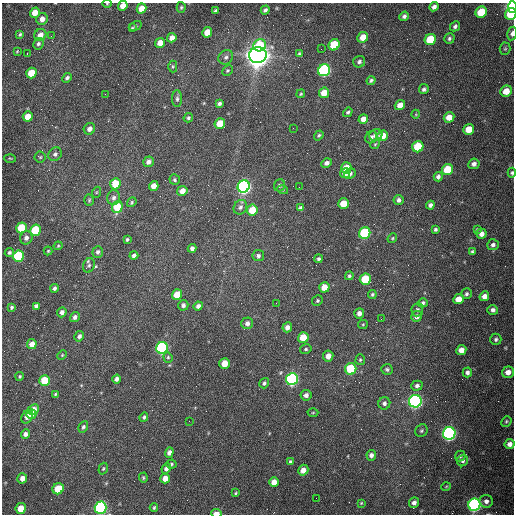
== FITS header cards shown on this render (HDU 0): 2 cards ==
NAXIS1  =                  512 /fastest changing axis
NAXIS2  =                  512 /next to fastest changing axis

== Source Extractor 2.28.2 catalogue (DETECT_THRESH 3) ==
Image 512 x 512 px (HDU 0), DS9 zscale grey, 1 PNG px = 1 image px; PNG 516 x 516 px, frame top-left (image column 1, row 512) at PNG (2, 3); each listed source drawn as its Kron ellipse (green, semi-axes under 4 px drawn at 4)
Background 1570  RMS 24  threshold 72.1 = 3 sigma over >= 5 px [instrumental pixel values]
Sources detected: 208; all 208 listed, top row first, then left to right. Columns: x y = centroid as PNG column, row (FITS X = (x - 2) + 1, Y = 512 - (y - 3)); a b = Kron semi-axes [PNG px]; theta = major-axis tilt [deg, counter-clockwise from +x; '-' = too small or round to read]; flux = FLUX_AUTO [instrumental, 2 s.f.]
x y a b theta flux
107 4 5 3 - 1.4e+03
123 6 5 4 - 1.5e+04
181 7 5 4 - 2.5e+03
434 7 5 4 - 6.6e+03
512 7 6 4 88 3.6e+05
141 8 5 4 - 1.9e+04
265 10 5 3 - 3.4e+03
215 11 4 3 - 2.8e+03
481 12 6 5 - 5.5e+04
35 13 5 4 - 1.9e+04
511 14 6 5 - 4.3e+04
404 16 5 4 - 4.6e+03
42 19 6 5 - 1.0e+04
135 26 6 4 28 2.5e+03
455 26 5 4 - 3.9e+03
132 28 4 3 - 1.9e+03
207 32 5 4 - 2.5e+04
512 33 7 4 80 6.0e+03
20 34 4 3 - 2.2e+03
40 35 6 5 - 1.3e+04
51 36 3 2 - 1.5e+03
363 37 6 5 - 2.2e+04
172 38 5 4 - 9.9e+03
449 38 5 5 - 3.4e+03
430 39 6 5 - 6.1e+04
160 43 5 4 - 1.5e+04
38 44 6 5 - 3.8e+03
260 45 6 6 - 5.6e+04
334 45 6 5 - 6.9e+04
321 49 2 2 - 6.7e+02
505 49 6 5 - 2.7e+03
17 51 3 2 - 1.3e+03
27 53 3 2 - 2.3e+03
299 54 4 3 - 2.4e+03
258 55 9 8 - 2.5e+06
226 57 8 6 45 5.2e+03
359 62 6 5 - 4.5e+03
173 66 6 4 90 2.2e+03
227 70 6 5 - 2.4e+03
324 70 6 5 - 3.5e+05
31 73 5 5 - 4.3e+04
67 78 5 4 - 3.9e+03
371 80 5 4 - 2.9e+03
424 89 5 4 - 3.9e+03
506 91 6 5 - 2.2e+04
324 93 5 5 - 2.2e+04
105 94 2 2 - 9.3e+02
301 94 4 3 - 2.0e+03
177 99 8 5 90 4.0e+03
219 103 4 3 - 3.9e+03
400 105 5 4 - 1.3e+04
348 112 5 4 - 2.7e+03
416 114 4 3 - 1.3e+03
28 116 5 5 - 2.5e+04
449 117 6 5 - 1.8e+04
188 118 5 4 - 2.9e+03
363 119 5 4 - 1.2e+04
220 123 5 5 - 3.4e+04
293 128 2 2 - 7.2e+02
89 129 6 5 - 8.8e+03
469 129 5 5 - 2.6e+04
319 135 5 4 - 2.4e+03
376 135 6 5 - 7.5e+03
382 136 5 5 - 2.2e+04
371 137 6 5 - 4.9e+03
375 144 5 4 - 2.0e+03
418 147 6 5 - 6.7e+04
55 154 7 6 - 4.9e+03
40 157 5 5 - 2.7e+03
10 158 6 3 -3 1.5e+03
148 162 5 5 - 6.4e+03
326 163 5 4 - 6.1e+03
474 164 6 5 - 5.9e+03
346 168 5 5 - 2.7e+04
447 170 6 5 - 4.8e+04
345 173 5 4 - 1.3e+04
512 173 5 4 - 3.1e+03
350 174 6 5 - 5.0e+03
438 177 5 4 - 5.1e+03
175 180 5 5 - 3.0e+03
115 184 5 5 - 4.5e+04
279 185 6 5 - 4.3e+03
154 186 5 4 - 1.5e+04
244 186 6 6 - 7.3e+05
299 187 2 2 - 9.1e+02
283 190 5 3 - 1.5e+03
182 191 5 4 - 1.3e+04
97 192 5 3 - 1.7e+03
114 198 7 6 - 5.4e+03
89 200 6 4 87 2.3e+03
399 200 5 5 - 4.8e+03
132 202 5 4 - 2.2e+03
344 203 5 5 - 2.8e+04
430 205 4 4 - 5.2e+03
117 207 6 5 - 4.2e+04
240 207 7 6 - 5.1e+03
301 208 4 4 - 4.0e+03
252 210 5 5 - 3.7e+04
21 228 5 5 - 6.9e+04
435 229 4 3 - 2.8e+03
477 229 4 3 - 1.8e+03
35 230 6 5 - 8.3e+04
365 233 6 5 - 1.7e+05
481 234 5 5 - 9.0e+03
26 238 7 6 - 7.2e+03
392 238 5 4 - 2.0e+03
127 239 4 3 - 2.2e+03
493 245 6 5 - 4.9e+03
58 246 4 3 - 1.5e+03
192 248 4 4 - 5.2e+03
48 251 4 4 - 1.8e+03
9 252 5 4 - 2.9e+03
98 252 6 5 - 4.4e+03
472 252 3 3 - 2.4e+03
134 255 4 4 - 5.1e+03
18 256 5 5 - 1.4e+05
258 256 6 5 - 4.6e+03
319 259 4 4 - 3.2e+03
89 265 7 5 70 3.6e+03
349 276 4 4 - 2.7e+03
365 279 6 5 - 6.6e+04
324 287 5 5 - 1.7e+04
54 288 4 3 - 4.1e+03
372 294 4 4 - 2.3e+03
467 294 5 5 - 3.5e+03
177 295 5 5 - 3.4e+04
484 296 5 4 - 1.1e+04
459 299 5 5 - 1.9e+04
317 301 5 5 - 2.4e+03
276 303 3 2 - 1.1e+03
423 303 5 4 - 3.3e+03
183 305 5 5 - 4.7e+03
36 306 4 4 - 5.5e+03
198 306 5 4 - 6.1e+03
12 307 4 3 - 2.7e+03
417 310 6 6 - 3.9e+03
493 310 5 5 - 5.3e+03
62 312 5 4 - 7.0e+03
359 313 5 4 - 6.9e+03
417 316 5 5 - 6.6e+03
75 317 5 4 - 6.3e+03
381 319 2 2 - 9.6e+02
247 323 6 5 - 5.7e+03
363 324 5 4 - 1.8e+03
287 327 5 5 - 7.9e+03
79 336 5 4 - 4.9e+03
303 338 5 5 - 3.1e+04
496 339 5 5 - 3.7e+03
32 344 5 4 - 1.4e+04
162 348 6 5 - 3.6e+05
306 349 6 4 14 2.6e+03
461 350 5 5 - 1.2e+04
62 355 5 3 - 1.6e+03
328 356 5 5 - 1.1e+04
168 357 5 4 - 2.1e+03
360 360 5 4 - 2.3e+03
224 363 5 5 - 2.2e+04
351 369 6 5 - 1.1e+05
387 369 6 5 - 3.2e+03
467 372 5 4 - 4.9e+03
508 372 6 5 - 1.1e+04
20 376 4 4 - 2.1e+03
117 379 4 4 - 5.3e+03
292 379 6 5 - 4.3e+05
45 380 5 5 - 5.0e+04
264 383 5 4 - 3.3e+03
417 386 6 5 - 4.2e+03
55 394 3 3 - 1.7e+03
306 395 5 5 - 6.3e+03
415 401 6 6 - 5.8e+05
384 403 6 6 - 5.1e+03
33 410 6 5 - 1.8e+04
313 413 5 3 - 1.6e+03
31 414 5 5 - 1.5e+04
27 417 7 5 59 1.0e+04
144 417 5 3 - 2.8e+03
189 421 2 2 - 6.7e+02
506 421 5 4 - 2.4e+03
83 427 6 4 61 3.0e+03
421 431 7 6 - 3.0e+03
449 433 6 6 - 6.4e+05
25 434 4 4 - 5.9e+03
510 444 5 5 - 8.5e+03
169 453 5 4 - 7.5e+03
371 455 5 5 - 6.0e+03
460 456 5 5 - 3.3e+03
463 461 6 5 - 3.6e+03
290 462 4 4 - 2.8e+03
171 464 5 4 - 2.5e+03
103 469 6 4 72 2.3e+03
166 469 5 4 - 4.7e+03
303 470 5 5 - 1.3e+04
22 478 5 4 - 9.8e+03
143 478 5 4 - 2.1e+03
165 479 5 4 - 1.4e+04
274 482 5 4 - 1.2e+04
446 487 5 3 - 1.3e+03
58 489 6 5 - 4.2e+04
236 493 3 2 - 1.7e+03
316 498 2 2 - 3.1e+03
486 501 6 6 - 7.6e+03
361 503 4 3 - 1.5e+03
414 503 5 5 - 5.7e+03
474 505 6 6 - 5.0e+05
154 507 4 3 - 2.2e+03
21 508 5 5 - 2.8e+04
101 508 6 6 - 4.6e+05
216 513 5 3 - 1.2e+04
At the frame edge (FLAGS 8, measured only in part): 8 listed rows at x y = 107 4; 123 6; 512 7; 512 33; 512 173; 486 501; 101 508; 216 513